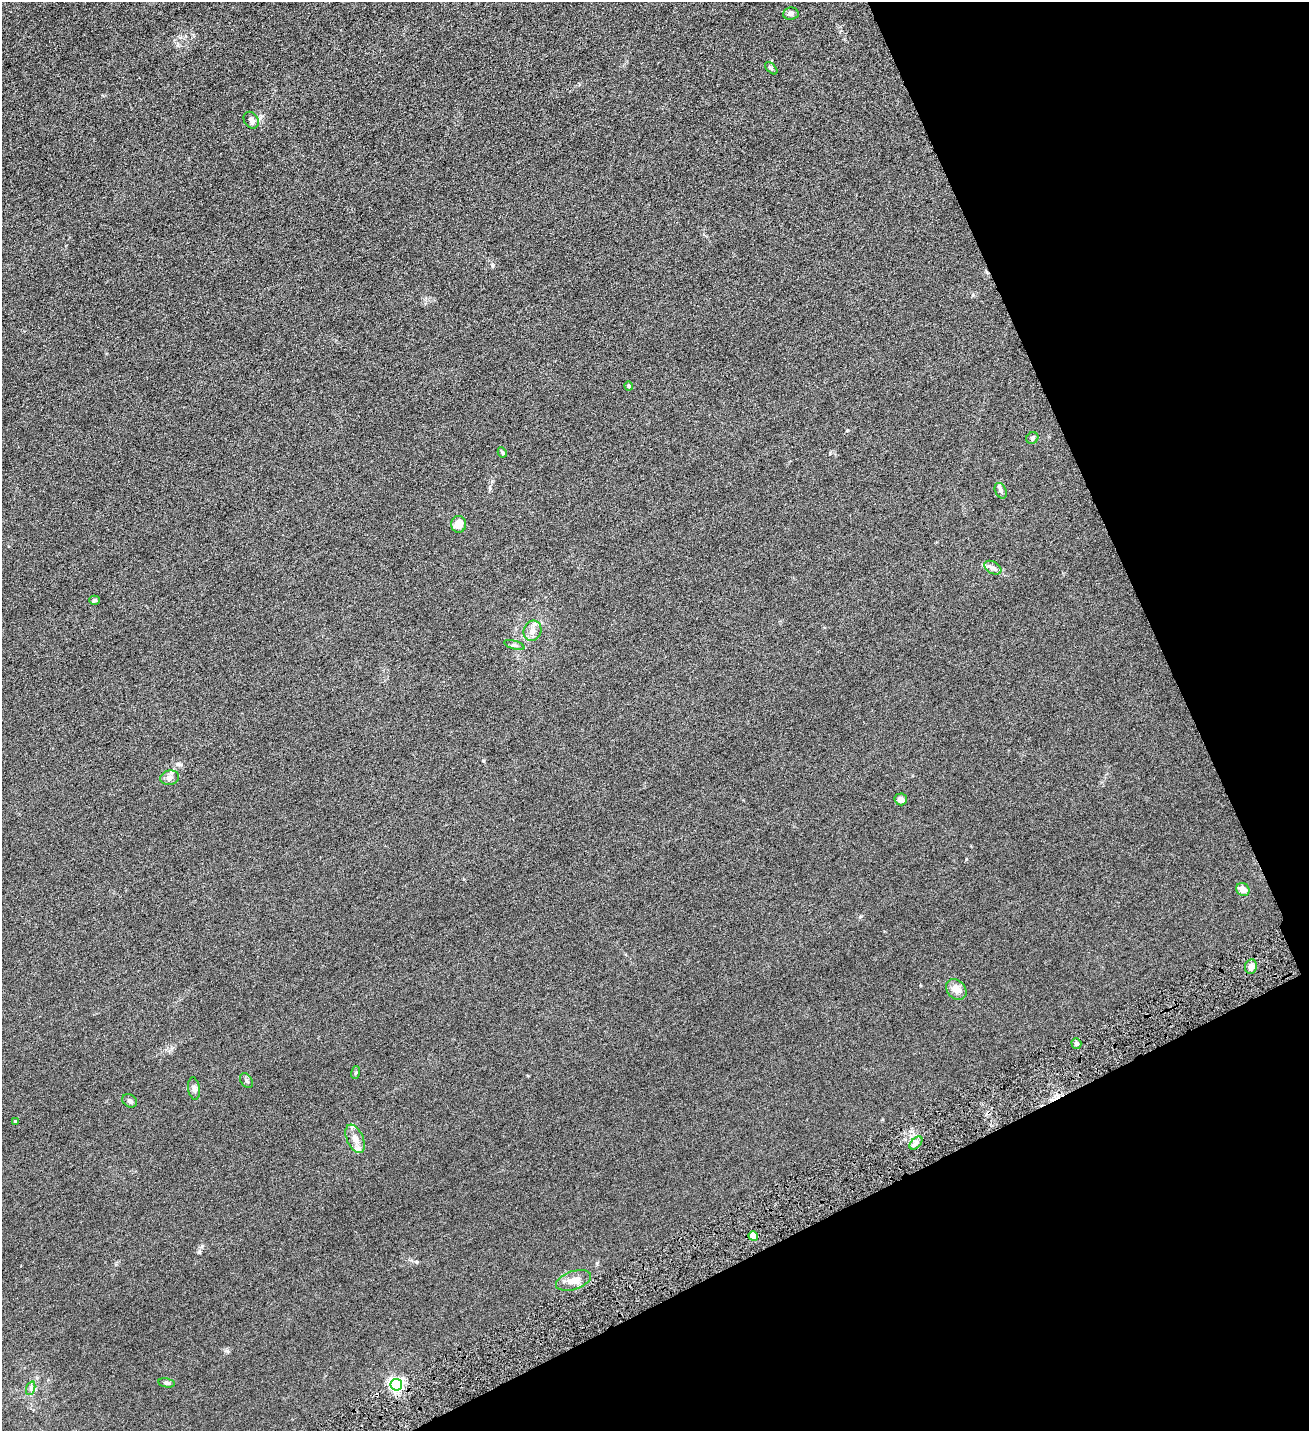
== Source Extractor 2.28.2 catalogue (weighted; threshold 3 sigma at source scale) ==
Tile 12 of 4 x 4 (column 4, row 3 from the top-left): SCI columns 4217-5523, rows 1432-2860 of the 5686 x 5720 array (HDU 1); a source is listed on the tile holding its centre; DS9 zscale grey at full resolution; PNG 1311 x 1433 px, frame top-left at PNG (2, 2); each listed source drawn as its Kron ellipse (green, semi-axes under 4 px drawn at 4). Shown black and unused: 23% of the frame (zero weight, under 4 of 8 exposures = <1% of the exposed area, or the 3 px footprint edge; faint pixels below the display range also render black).
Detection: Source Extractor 2.28.2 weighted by HDU 2 'WHT'; one run over the whole footprint, this tile lists its part. Background 0.0445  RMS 0.0066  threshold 0.027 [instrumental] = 3 sigma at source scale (4.09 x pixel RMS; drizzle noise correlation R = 1.36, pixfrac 0.8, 0.05/0.05 arcsec/px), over >= 5 px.
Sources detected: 32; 2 inside a brighter listed object's ellipse — not listed separately; the other 30 listed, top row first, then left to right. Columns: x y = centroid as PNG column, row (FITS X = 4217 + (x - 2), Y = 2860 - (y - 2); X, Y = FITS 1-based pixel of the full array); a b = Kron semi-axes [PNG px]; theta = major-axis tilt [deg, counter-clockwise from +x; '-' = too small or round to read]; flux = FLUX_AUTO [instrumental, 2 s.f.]
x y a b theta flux
791 14 8 6 7 1.6
771 68 7 3 -46 0.84
251 120 9 7 -56 2.2
629 386 4 4 - 0.9
1032 438 6 5 - 1.1
502 452 5 4 - 0.86
1001 491 8 5 -64 1.4
459 524 8 7 - 7.2
993 568 9 6 -31 1.9
95 600 5 4 - 0.98
532 631 10 8 68 4.2
514 645 10 4 -17 1.3
170 778 9 7 12 2.5
901 799 6 6 - 2.9
1243 890 7 6 - 4
1251 966 7 6 - 3
956 989 11 9 -47 4.9
1076 1044 5 5 - 1.2
356 1073 6 3 71 0.73
246 1081 8 5 -53 1.2
194 1089 11 6 -81 2
130 1101 8 6 -34 1.3
15 1122 4 3 - 1.1
355 1139 15 8 -66 4.7
916 1143 8 4 45 1.8
753 1236 5 4 - 7
574 1280 18 9 18 6.6
167 1383 8 4 -10 1.3
396 1385 6 5 - 140
31 1388 7 4 72 1.3
Unlisted compact peaks at least as high as the median listed source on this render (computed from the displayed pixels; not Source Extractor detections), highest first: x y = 966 859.